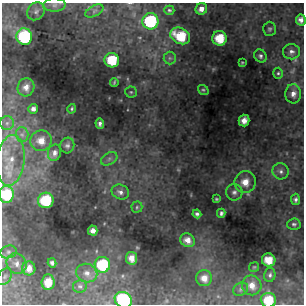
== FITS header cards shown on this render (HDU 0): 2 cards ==
NAXIS1  =                  302 / NUMBER OF ELEMENTS ALONG THIS AXIS
NAXIS2  =                  302 / NUMBER OF ELEMENTS ALONG THIS AXIS

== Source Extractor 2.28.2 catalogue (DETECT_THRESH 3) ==
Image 302 x 302 px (HDU 0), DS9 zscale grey, 1 PNG px = 1 image px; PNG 306 x 306 px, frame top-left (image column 1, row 302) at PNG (2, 3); each listed source drawn as its Kron ellipse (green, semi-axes under 4 px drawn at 4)
Background 35.4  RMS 2.3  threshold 6.91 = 3 sigma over >= 5 px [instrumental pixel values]
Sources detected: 65; all 65 listed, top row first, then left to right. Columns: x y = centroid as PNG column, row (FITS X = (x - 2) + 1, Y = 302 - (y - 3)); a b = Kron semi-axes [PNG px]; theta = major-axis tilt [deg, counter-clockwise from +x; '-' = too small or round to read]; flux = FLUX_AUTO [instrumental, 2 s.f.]
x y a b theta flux
54 5 11 6 2 660
201 9 6 5 - 920
169 10 5 4 - 230
36 11 9 8 - 680
94 11 10 5 28 450
301 20 5 5 - 870
150 21 8 8 - 14000
270 29 7 6 - 340
180 36 10 7 -27 5100
24 37 8 8 - 16000
220 38 7 7 - 3800
291 52 8 7 - 670
260 56 7 5 -51 410
170 58 6 6 - 380
112 60 7 7 - 6000
242 62 3 2 - 150
278 73 5 5 - 280
114 82 4 3 - 190
26 87 9 8 - 1300
203 90 5 4 - 240
131 92 6 5 - 250
293 94 9 7 88 1100
33 109 5 5 - 560
72 109 5 4 - 230
244 121 6 5 - 1200
7 123 7 7 - 590
100 124 5 4 - 560
22 135 7 6 - 550
41 141 10 10 - 1900
67 145 8 7 - 510
54 153 8 6 75 840
109 159 9 5 30 530
11 160 25 14 83 3300
281 171 8 7 - 690
245 182 11 10 - 2100
120 192 9 7 -22 700
234 192 8 8 - 680
6 194 8 7 - 5700
216 199 3 3 - 190
295 199 6 4 -89 430
46 200 8 7 - 7000
137 207 5 5 - 250
221 213 4 4 - 370
197 214 4 4 - 410
294 224 7 5 3 380
93 231 5 4 - 820
187 240 7 6 - 1300
8 252 8 6 15 470
132 258 6 5 - 1300
269 260 7 6 - 2600
52 263 4 4 - 410
17 264 10 9 - 1100
102 265 8 7 - 8600
254 267 5 4 - 180
29 268 7 6 - 1300
87 273 11 9 -22 880
270 275 7 5 76 410
5 277 9 6 52 520
204 278 8 8 - 1400
48 282 8 6 84 2400
252 285 10 9 - 1600
80 286 7 6 - 340
241 289 8 6 34 390
123 300 9 7 -30 13000
268 300 7 7 - 4300
At the frame edge (FLAGS 8, measured only in part): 5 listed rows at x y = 301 20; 150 21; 6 194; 123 300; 268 300